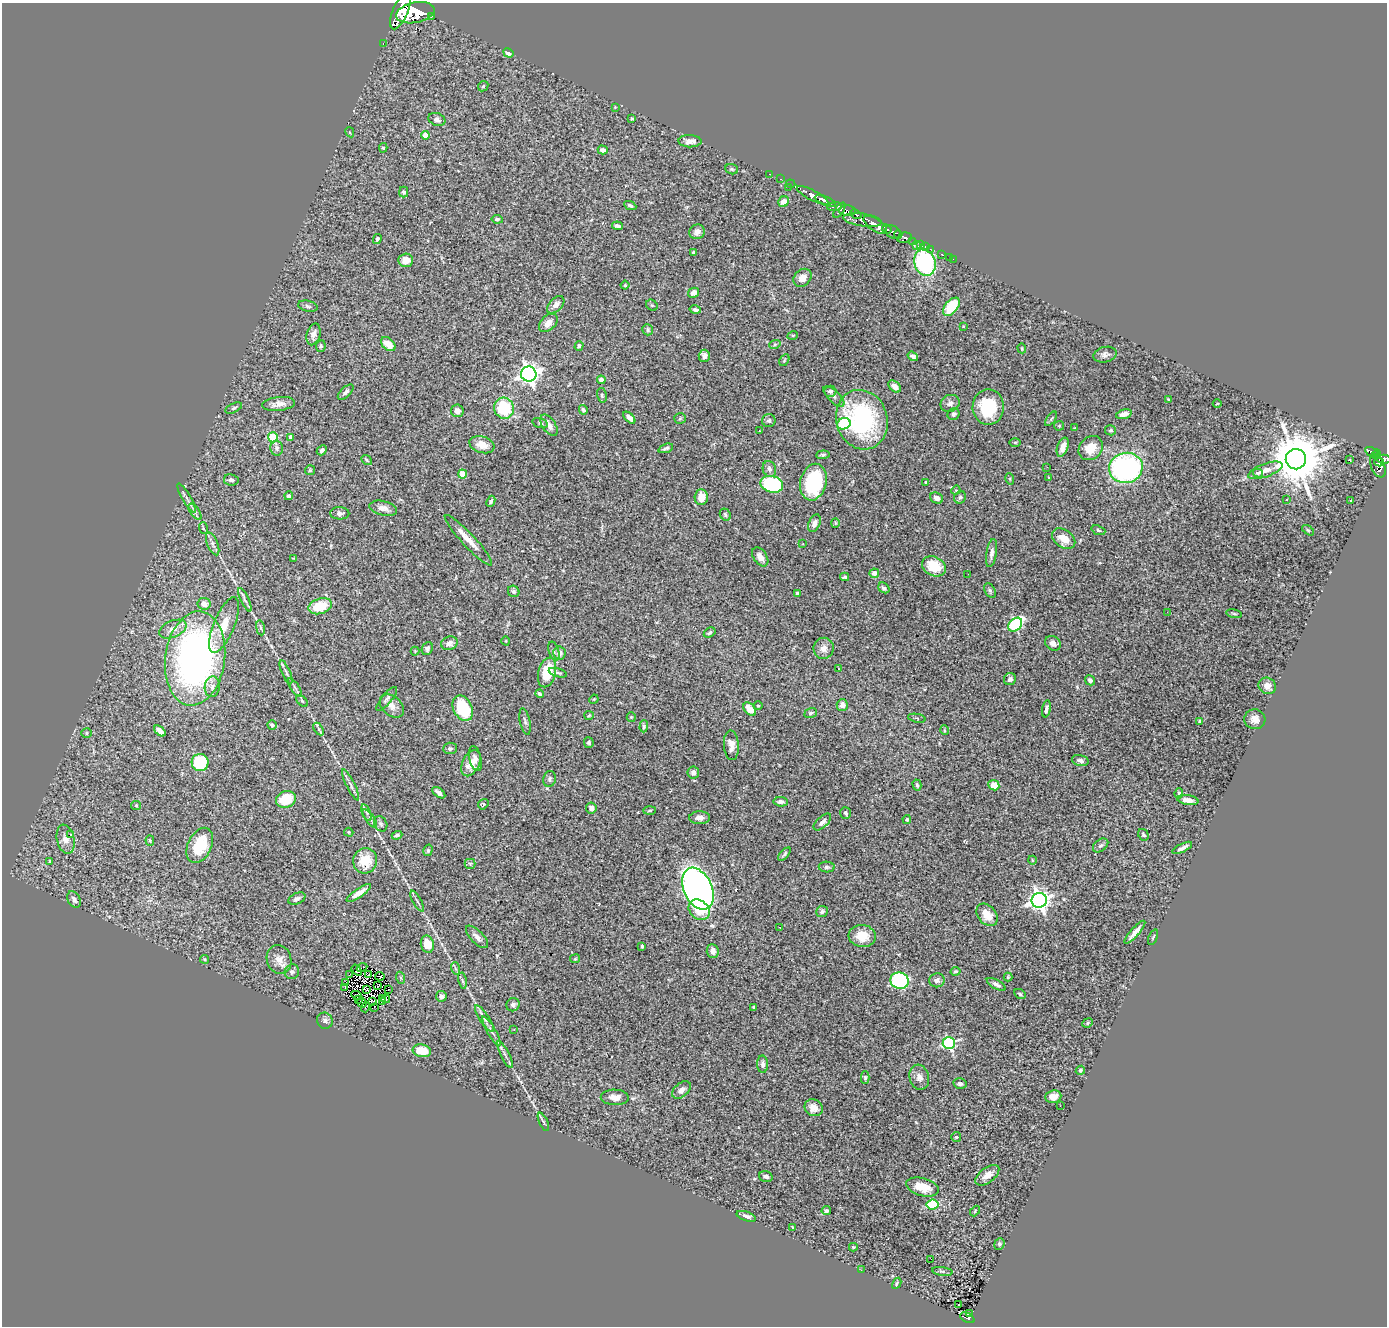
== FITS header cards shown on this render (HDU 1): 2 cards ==
NAXIS1  =                 1385
NAXIS2  =                 1324

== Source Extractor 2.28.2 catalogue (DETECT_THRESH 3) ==
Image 1385 x 1324 px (HDU 1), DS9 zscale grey, 1 PNG px = 1 image px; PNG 1389 x 1328 px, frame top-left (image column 1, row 1324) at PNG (2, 3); each listed source drawn as its Kron ellipse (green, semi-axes under 4 px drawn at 4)
Background 1.42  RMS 0.057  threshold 0.171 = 3 sigma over >= 5 px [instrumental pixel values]
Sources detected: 351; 2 with non-positive FLUX_AUTO (blend fragments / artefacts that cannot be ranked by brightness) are neither listed nor drawn; the other 349 listed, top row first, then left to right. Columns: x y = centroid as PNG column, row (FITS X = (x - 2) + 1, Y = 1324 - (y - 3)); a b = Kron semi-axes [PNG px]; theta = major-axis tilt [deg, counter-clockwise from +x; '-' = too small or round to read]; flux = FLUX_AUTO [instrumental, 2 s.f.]
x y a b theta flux
401 11 20 7 67 8200
415 13 19 10 11 9400
431 16 3 2 - 150
383 43 3 2 - 35
508 53 5 4 - 17
483 86 6 4 46 4.5
615 107 3 3 - 2.4
632 119 4 3 - 4.2
437 120 9 6 -22 12
350 132 5 4 - 4
425 135 4 4 - 41
690 141 11 6 -1 26
383 148 5 4 - 5.9
603 150 5 4 - 12
732 169 6 5 - 6.4
770 174 3 2 - 41
781 179 3 2 - 35
791 184 5 2 - 41
788 187 3 2 - 43
404 192 5 4 - 7.1
812 195 17 5 -27 2600
825 201 11 4 -22 2400
784 202 6 5 - 28
630 205 6 4 -24 8.4
835 207 7 4 6 600
839 210 9 3 57 570
847 211 8 5 -6 830
856 214 6 3 -31 800
497 219 5 4 - 7.5
862 220 19 6 -8 1400
875 225 13 6 -34 5000
617 226 5 3 - 10
887 229 5 3 - 750
697 232 8 7 - 17
893 232 8 6 -33 1300
898 234 4 2 - 230
904 238 7 5 12 540
377 239 5 4 - 6.3
912 242 3 3 - 200
916 245 2 2 - 25
921 245 4 3 - 59
925 246 3 2 - 7.8
930 249 3 2 - 24
693 252 4 3 - 5.1
941 254 3 2 - 12
949 257 2 2 - 11
953 259 2 2 - 10
406 260 7 6 - 39
925 262 13 10 -72 530
802 278 10 8 45 34
625 285 4 4 - 4.5
694 293 6 4 30 22
556 305 10 6 46 21
652 305 6 5 - 5.1
308 306 10 5 -13 9.6
951 307 10 6 49 160
695 310 6 4 -13 8.9
548 323 11 7 44 28
963 326 3 2 - 3
648 330 6 5 - 7.6
313 334 11 6 75 29
793 335 5 3 - 3.6
388 344 8 5 -42 54
775 344 6 3 19 6.1
321 346 6 5 - 6
579 346 5 4 - 8.3
1022 348 5 4 - 4.1
1105 355 12 7 13 16
704 356 6 5 - 16
913 356 5 4 - 10
784 360 6 4 58 5.4
529 374 7 7 - 1900
601 380 4 4 - 19
895 386 7 5 -41 24
830 391 6 5 - 12
346 392 10 5 44 11
602 395 7 5 -79 7.1
834 396 13 5 -44 14
1168 399 3 2 - 3.3
950 403 10 8 24 17
278 404 16 7 6 27
1217 404 4 3 - 3.5
988 407 17 15 89 180
234 408 9 4 25 8.2
504 408 10 10 - 200
583 410 5 4 - 8.8
457 411 6 6 - 20
954 414 6 5 - 8.8
1124 414 8 4 14 20
629 418 7 4 -46 18
680 418 6 5 - 5.4
1051 419 8 4 55 6.7
769 420 6 6 - 8.6
862 420 30 25 -73 530
540 423 8 5 -16 7.3
844 424 7 5 23 250
549 425 12 6 -57 28
1059 426 5 4 - 4.6
1075 428 3 2 - 3
1111 430 5 5 - 6.3
759 431 3 2 - 7.4
273 437 5 5 - 180
290 437 4 3 - 14
1015 442 6 4 0 4.2
482 445 13 8 -17 51
1063 447 10 5 71 29
277 448 7 6 - 12
666 448 8 4 19 7.6
1091 448 13 11 45 60
322 450 5 4 - 13
1372 452 7 4 -28 300
1376 454 5 4 - 300
823 455 6 3 6 7.1
1296 459 10 10 - 25000
1384 459 7 4 1 810
367 460 6 4 -38 5.7
1350 460 3 3 - 5.6
1379 462 5 2 - 270
1378 466 12 7 -67 890
1047 467 3 2 - 8
1126 468 17 15 14 810
769 469 8 6 -72 13
310 470 5 5 - 5.1
1265 470 18 6 20 32
1258 473 5 4 - 10
463 474 4 4 - 98
1049 478 4 2 - 2.9
1010 479 6 3 -72 3.7
231 480 7 5 -8 16
813 482 18 13 76 290
926 482 3 2 - 4.1
772 484 11 8 -14 330
956 490 5 4 - 3.4
289 496 4 4 - 8.6
701 497 8 6 86 53
960 497 6 5 - 8.8
187 498 16 3 -60 13
937 498 7 5 -23 17
1287 499 4 3 - 5.5
1350 500 3 2 - 4.2
491 501 6 4 64 7.8
383 508 14 7 -13 22
195 512 9 4 -55 12
340 513 9 6 -2 12
725 515 6 5 - 6.7
814 523 9 5 66 22
835 523 4 4 - 4.3
203 528 6 4 -72 5
1098 530 7 4 -20 6.3
1308 530 7 3 -37 4.8
1064 539 13 8 -35 52
468 540 34 6 -47 50
213 544 12 5 -68 15
803 544 3 2 - 5.1
991 553 14 5 81 19
760 557 10 6 -55 25
294 558 4 3 - 3.3
934 566 12 9 -25 88
874 573 5 5 - 24
968 574 2 2 - 3.7
845 577 4 3 - 6.3
884 588 6 4 -39 10
990 590 8 5 -63 7.6
514 591 6 5 - 9
797 593 4 3 - 7.7
245 600 13 3 -64 11
204 604 7 6 - 29
320 606 12 7 18 110
1167 612 3 2 - 3.8
1234 614 8 3 -11 5.5
224 625 30 10 67 76
1015 625 8 6 46 460
260 628 8 4 -81 5.9
173 629 14 8 23 29
710 632 6 4 33 8.2
506 641 4 3 - 2.9
449 643 8 6 19 19
1053 643 8 6 -34 23
824 648 10 10 - 28
427 649 7 5 64 9.3
415 651 4 4 - 3.1
554 651 10 5 -73 9.4
559 653 6 6 - 18
195 658 47 30 82 1600
839 669 4 2 - 3.4
286 672 13 4 -67 8.8
547 672 15 8 75 140
558 673 9 3 -16 6.4
1010 679 6 5 - 13
1090 680 5 4 - 11
1267 686 9 8 - 29
212 687 10 7 82 21
295 687 10 2 -55 8
540 694 4 4 - 7.4
387 699 15 5 50 12
594 699 5 3 - 3.3
302 701 7 4 -45 5.7
842 705 6 5 - 21
392 706 14 9 -43 28
758 706 4 4 - 4.8
463 708 13 9 -63 170
750 709 7 5 -48 61
1046 709 8 4 79 11
811 713 6 4 20 7.3
589 715 5 4 - 4.4
631 717 5 4 - 4.3
917 718 9 2 -11 4.1
1255 719 10 10 - 26
525 722 13 5 -78 12
1200 722 4 3 - 13
272 725 5 4 - 12
644 726 6 4 89 6
319 729 7 3 -57 5.6
944 730 5 3 - 3.2
160 731 7 4 -40 17
87 733 5 5 - 5.8
589 743 5 5 - 7.5
731 745 15 7 -86 27
450 748 7 6 - 9.3
475 758 12 6 -76 16
1080 761 8 5 -16 12
200 762 8 8 - 290
471 763 14 8 64 49
693 773 6 5 - 15
550 779 8 6 78 9.5
351 785 17 3 -63 14
917 785 6 3 -74 7
994 785 5 5 - 50
439 793 7 3 -37 13
1179 793 5 4 - 6.3
286 799 10 8 19 110
1188 800 10 5 -8 26
781 802 7 4 -6 13
483 804 5 4 - 5
136 805 5 4 - 4.4
591 808 5 5 - 15
650 811 6 3 2 4.8
366 813 9 3 -68 6.6
846 813 6 5 - 9.4
370 818 11 2 -54 9
700 818 10 6 1 23
907 820 4 4 - 5.3
822 822 11 5 44 15
381 824 8 6 -63 9.2
349 832 4 4 - 4.4
70 835 3 3 - 34
397 835 5 4 - 12
1143 835 6 5 - 8.1
66 839 15 8 -77 31
150 840 5 4 - 5.7
200 845 18 11 64 140
1101 845 8 6 38 9.8
1182 848 11 4 26 17
428 850 6 4 74 5.9
784 854 8 3 46 7.3
1032 860 4 3 - 3.3
50 861 4 3 - 4
365 861 12 12 - 94
470 864 5 5 - 5.3
827 867 8 5 -2 9.5
698 889 22 14 -66 2200
359 893 14 4 35 32
74 899 9 6 -62 15
297 899 9 5 24 12
1039 900 7 7 - 2200
417 901 12 3 -62 8.5
699 910 11 9 -41 72
822 911 6 5 - 9.3
987 915 12 9 -48 54
780 927 3 2 - 4.7
1135 932 15 4 49 23
862 936 13 11 -5 68
477 937 14 6 -46 21
1153 937 8 2 67 4.2
427 944 8 6 -76 59
642 946 3 3 - 8.9
713 951 7 6 - 24
205 959 4 4 - 4.9
279 959 14 12 -72 37
575 959 5 4 - 4.3
362 967 5 2 - 5.8
455 968 6 4 -71 6.5
357 970 6 3 -53 5.3
956 971 5 4 - 5.5
292 972 7 7 - 10
369 974 2 2 - 4.2
349 975 4 2 - 7.7
380 976 5 2 - 2
1008 977 4 4 - 3.5
401 978 6 4 -70 5
937 980 8 7 - 14
462 981 8 4 -80 6.1
900 981 9 8 - 470
346 983 3 2 - 4.7
996 984 10 4 -29 12
378 986 2 2 - 3.4
345 988 4 2 - 2.6
389 989 2 2 - 1.6
367 990 3 2 - 2.7
1020 994 6 4 -30 5.3
357 995 6 2 -29 0.72
441 996 5 5 - 12
382 998 3 3 - 0.49
358 999 3 2 - 2.9
386 999 4 3 - 5.3
362 1002 5 2 - 4.4
373 1002 2 2 - 0.79
383 1002 3 2 - 8.7
513 1005 7 6 - 11
365 1007 5 2 - 8.2
374 1007 2 2 - 3.1
754 1007 3 3 - 5.4
484 1019 15 5 -56 17
325 1021 8 7 - 14
1088 1023 5 4 - 5.8
514 1030 3 2 - 2.5
491 1031 17 3 -60 17
949 1043 6 6 - 540
422 1051 9 6 -11 92
505 1054 15 3 -63 13
763 1064 8 5 -88 13
1080 1070 4 4 - 7.4
919 1077 12 9 -75 24
865 1078 6 4 -89 6.8
960 1084 7 5 -13 9.6
681 1090 11 6 40 22
615 1097 14 8 -2 32
1053 1097 8 6 8 29
1060 1106 2 2 - 6.1
814 1108 9 8 - 36
543 1122 10 3 -64 7.1
956 1137 5 5 - 11
987 1175 14 7 37 36
766 1176 7 5 -16 12
922 1187 17 8 -15 71
933 1204 6 5 - 260
826 1211 4 4 - 7.3
975 1211 6 3 48 4.2
746 1216 10 4 -19 14
792 1227 3 2 - 2.2
999 1244 6 5 - 7.3
853 1247 4 3 - 4.5
931 1259 3 2 - 3.5
861 1270 3 2 - 6.1
942 1271 10 4 -8 6.3
897 1283 6 4 62 5
959 1305 3 2 - 2.6
970 1313 3 2 - 6.6
967 1318 7 4 -28 120
At the frame edge (FLAGS 8, measured only in part): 2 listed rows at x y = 401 11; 1384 459
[2 non-positive-flux detections neither listed nor drawn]